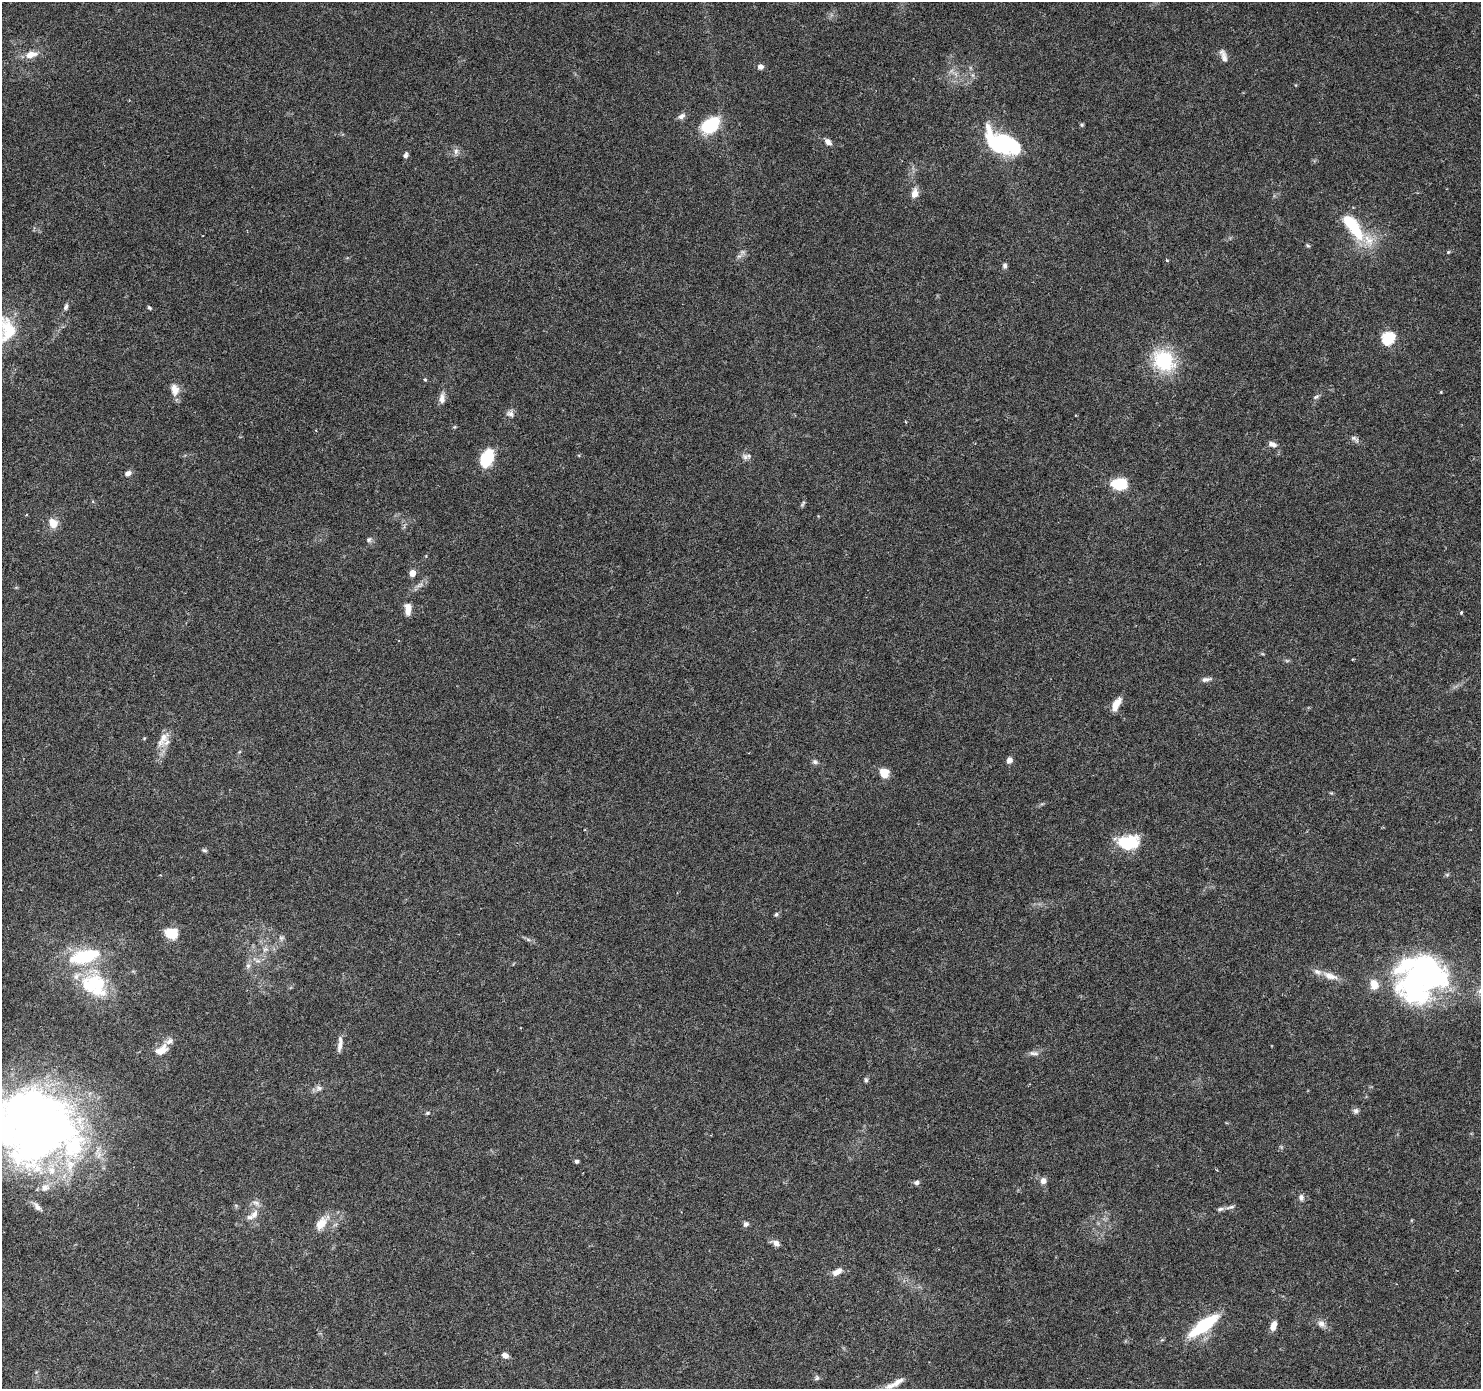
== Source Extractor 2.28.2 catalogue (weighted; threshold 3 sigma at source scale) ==
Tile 7 of 4 x 4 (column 3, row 2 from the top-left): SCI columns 2974-4452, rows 3030-4416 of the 5937 x 5994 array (HDU 1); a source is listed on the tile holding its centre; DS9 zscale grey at full resolution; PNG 1483 x 1391 px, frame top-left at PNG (2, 2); no overlay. Nothing masked; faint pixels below the display range render black.
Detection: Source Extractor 2.28.2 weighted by HDU 2 'WHT'; one run over the whole footprint, this tile lists its part. Background 0.0521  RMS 0.0026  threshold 0.0105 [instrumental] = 3 sigma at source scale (4.09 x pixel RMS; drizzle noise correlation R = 1.36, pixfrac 0.8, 0.0396/0.0396 arcsec/px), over >= 5 px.
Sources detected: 102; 5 inside a brighter object's white glare — not listed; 12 inside a brighter listed object's ellipse — not listed separately; the other 85 listed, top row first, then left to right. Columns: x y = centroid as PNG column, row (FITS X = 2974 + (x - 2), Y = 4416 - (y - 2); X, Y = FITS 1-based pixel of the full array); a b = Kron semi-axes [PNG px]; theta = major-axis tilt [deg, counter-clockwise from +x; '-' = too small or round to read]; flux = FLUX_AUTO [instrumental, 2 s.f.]
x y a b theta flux
31 55 15 8 14 2.8
1223 56 18 7 -69 1.4
760 67 6 6 - 1.1
681 116 11 6 29 1
710 125 22 15 37 10
1082 125 5 5 - 0.33
828 142 9 6 -42 1.2
1000 143 32 21 -34 23
456 151 10 6 80 0.91
406 155 6 5 - 0.77
914 193 12 8 76 1.9
1353 226 34 12 -54 13
1308 245 7 4 -21 0.32
743 252 7 6 - 0.72
1448 252 5 4 - 0.27
1167 260 5 3 - 0.23
1005 266 6 5 - 0.67
66 307 10 6 72 0.68
149 308 6 4 -45 0.37
9 331 31 21 80 10
1388 338 6 6 - 28
1164 361 24 20 -43 16
425 380 4 4 - 0.26
175 390 16 11 -78 2.2
1441 392 3 3 - 0.24
1316 397 9 4 25 0.52
442 398 15 7 86 1.5
510 414 10 8 -14 1.1
906 422 3 2 - 0.2
1355 439 13 5 -36 0.84
1272 444 11 7 -18 1.2
745 457 9 7 -80 0.92
487 458 21 13 68 7.7
128 473 8 6 29 1
1119 484 15 10 1 8.1
803 504 10 4 59 0.42
53 523 12 9 -56 2.8
369 540 7 6 - 0.62
412 573 5 4 - 2.9
408 609 14 7 -88 2.3
1461 612 4 3 - 0.3
1287 661 6 4 -19 0.36
1206 679 12 5 11 0.88
1116 704 15 7 63 2.9
163 739 26 10 61 3
1009 760 6 6 - 1.2
815 762 8 6 -26 0.6
884 773 11 10 - 2.7
1128 842 22 14 3 11
204 850 6 5 - 0.44
776 914 6 5 - 0.42
172 933 12 9 -19 6.5
281 938 8 6 0 0.63
528 939 7 4 -20 0.5
265 949 9 6 30 1
257 961 8 4 0 0.67
248 966 7 6 - 0.72
1426 975 64 40 21 57
1330 976 22 8 -20 2.6
94 985 36 28 -32 16
340 1046 16 6 80 1.5
161 1050 19 11 35 3.2
1034 1053 15 6 -3 1
866 1080 6 5 - 0.45
319 1088 9 8 - 0.95
1356 1111 8 7 - 0.71
427 1113 6 5 - 0.38
37 1125 80 68 -45 190
577 1161 4 4 - 0.64
1043 1181 9 8 - 1.1
916 1182 7 6 - 0.68
1301 1197 9 7 -90 0.86
37 1207 12 6 -50 1.1
1231 1207 13 5 13 0.75
255 1214 14 9 57 1.9
321 1224 16 9 52 4
746 1224 7 7 - 0.71
776 1243 10 6 -24 1.3
837 1272 14 7 33 1.6
1321 1324 12 8 -33 1.4
1203 1325 25 8 36 19
1273 1326 10 6 71 2.2
505 1355 8 6 -28 1.2
816 1378 7 5 22 0.51
895 1383 33 8 29 3.1
Isophote crosses this tile's border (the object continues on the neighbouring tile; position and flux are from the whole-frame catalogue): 2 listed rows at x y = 9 331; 37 1125